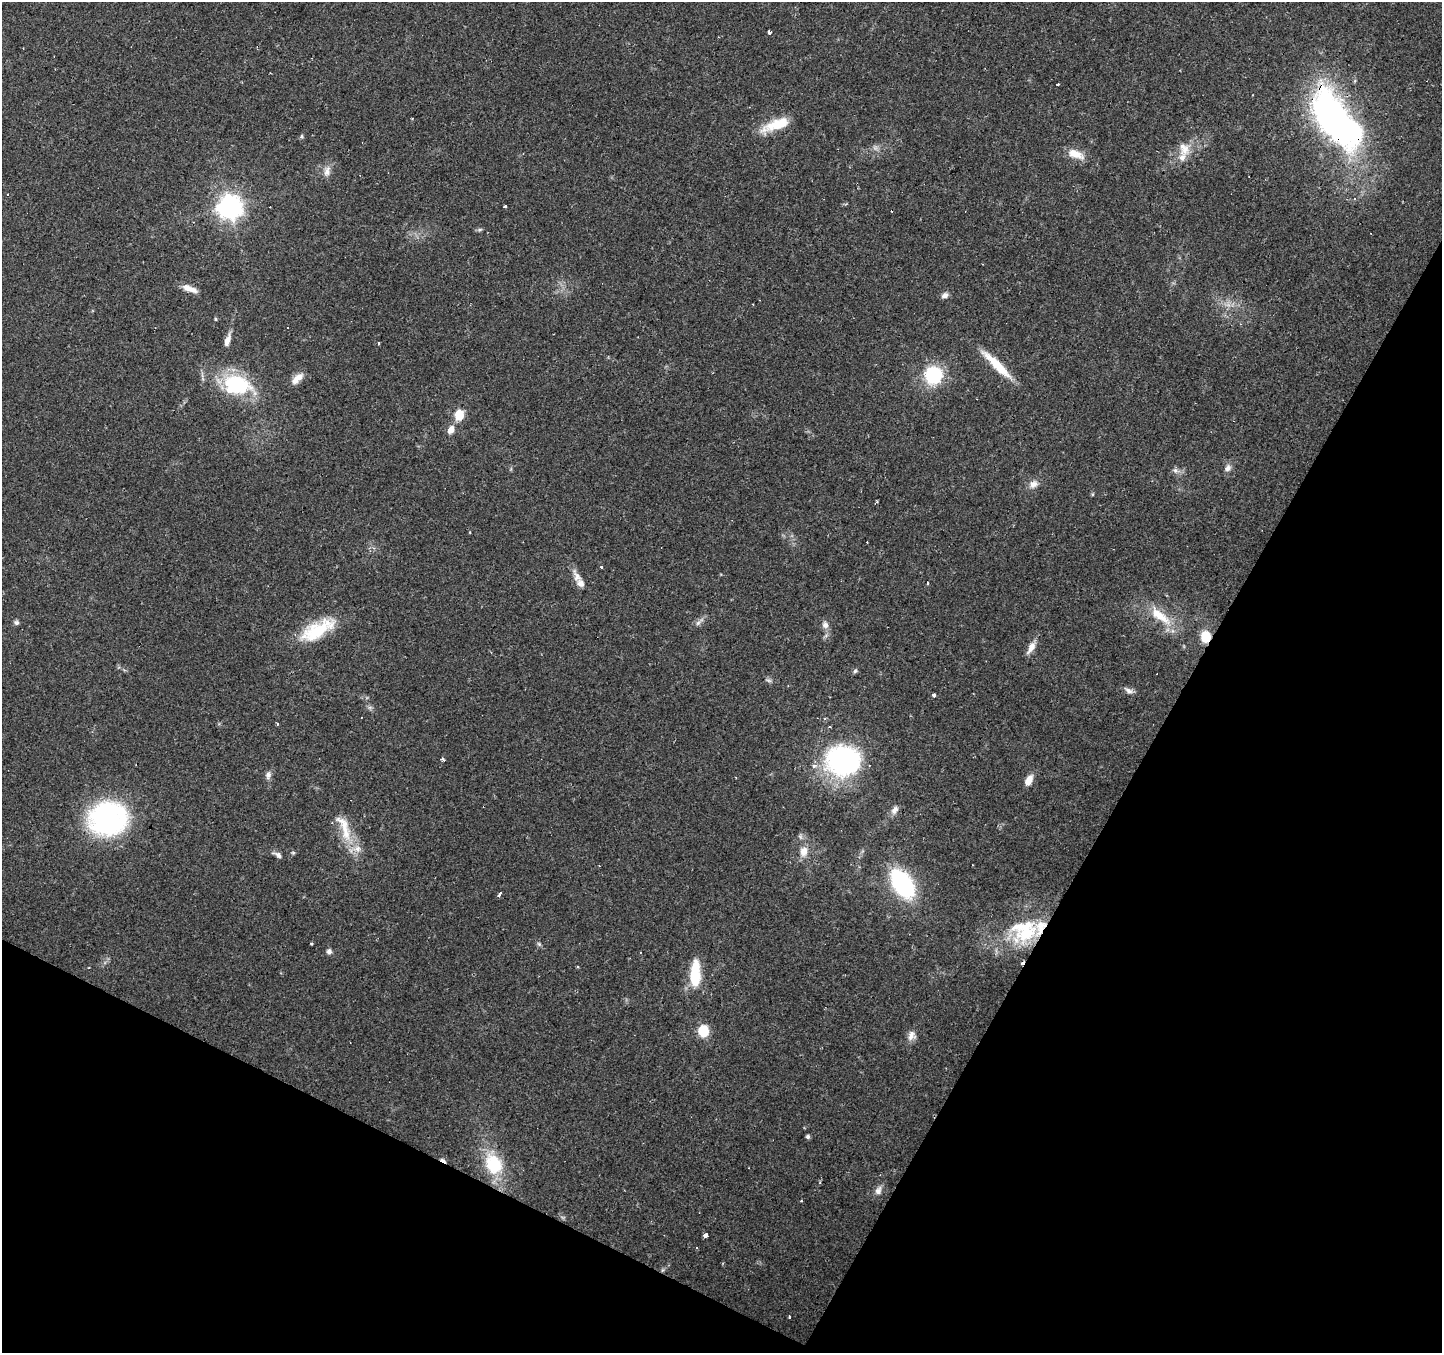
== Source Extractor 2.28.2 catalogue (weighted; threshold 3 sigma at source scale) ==
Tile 15 of 4 x 4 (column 3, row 4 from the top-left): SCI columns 2883-4322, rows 195-1545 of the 5765 x 5860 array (HDU 1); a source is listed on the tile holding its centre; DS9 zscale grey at full resolution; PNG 1444 x 1355 px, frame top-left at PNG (2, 2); no overlay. Shown black and unused: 27% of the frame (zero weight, under 2 of 3 exposures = <1% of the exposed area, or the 3 px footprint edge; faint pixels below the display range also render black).
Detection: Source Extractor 2.28.2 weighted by HDU 2 'WHT'; one run over the whole footprint, this tile lists its part. Background 0.0783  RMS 0.006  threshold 0.0268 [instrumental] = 3 sigma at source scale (4.5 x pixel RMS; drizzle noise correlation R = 1.50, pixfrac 1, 0.0396/0.0396 arcsec/px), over >= 5 px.
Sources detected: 88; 1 too faint to see at this stretch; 1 inside a brighter object's white glare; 12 cosmic-ray / hot-pixel residue — not listed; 4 inside a brighter listed object's ellipse — not listed separately; the other 70 listed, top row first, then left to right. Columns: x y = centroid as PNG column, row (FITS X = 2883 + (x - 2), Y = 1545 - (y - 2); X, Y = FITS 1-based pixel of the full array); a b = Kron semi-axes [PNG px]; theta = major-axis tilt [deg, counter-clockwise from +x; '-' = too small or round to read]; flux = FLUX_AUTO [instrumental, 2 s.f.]
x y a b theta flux
769 32 3 3 - 34
1058 84 3 2 - 0.64
1330 116 55 26 -61 250
776 125 37 12 21 17
302 136 6 4 90 0.88
1184 149 20 15 -79 9.3
1076 154 22 9 -20 9
327 171 16 9 83 4.6
7 195 3 3 - 5.6
505 206 3 3 - 1.2
229 207 8 8 - 520
480 230 8 4 9 1.1
189 289 19 7 -20 5.7
945 295 9 7 25 2.4
288 328 2 2 - 0.53
227 340 16 6 72 4.4
379 343 3 2 - 0.98
996 365 46 8 -44 18
933 375 14 13 - 44
297 379 17 8 43 5.6
237 384 33 21 -13 49
459 415 12 10 78 10
451 430 10 7 66 4.7
1228 468 10 7 63 2.9
1175 470 10 7 -19 2.5
1033 484 13 10 36 4.3
877 502 4 4 - 0.79
601 567 3 3 - 1.3
576 576 21 9 -67 5.2
928 583 3 3 - 1.7
1160 616 38 12 -36 18
16 623 6 6 - 1.7
698 623 10 5 47 2.2
825 625 11 8 -62 3.1
317 630 44 17 28 31
1205 636 8 7 - 18
1031 647 18 8 60 5
855 671 7 5 71 1.1
1129 691 14 6 -30 2.6
933 695 3 3 - 11
370 707 7 4 18 1.2
361 717 3 2 - 0.42
278 724 3 3 - 0.92
443 759 3 3 - 2.2
843 761 24 21 -20 160
814 765 5 4 - 2.7
268 775 11 7 76 2.6
1029 780 12 7 63 6.2
895 810 12 8 60 3.4
107 818 30 27 11 140
345 828 44 13 -75 18
804 851 14 10 80 6.2
277 855 13 6 -27 2.3
902 884 24 14 -55 87
499 894 4 3 - 6
1024 931 39 32 30 47
311 943 3 3 - 0.89
539 944 7 4 -45 1.1
329 951 7 5 89 2
695 974 28 10 88 27
703 1031 6 6 - 48
912 1035 13 10 75 4.1
808 1136 5 4 - 1.3
494 1164 24 17 -65 32
878 1190 11 8 78 3.4
801 1201 3 3 - 0.49
705 1235 3 3 - 16
697 1248 3 3 - 0.67
662 1270 6 4 88 1
789 1317 3 3 - 1.5
Overlapping masked pixels (flux is a lower limit): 4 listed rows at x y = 1330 116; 1205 636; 1024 931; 662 1270